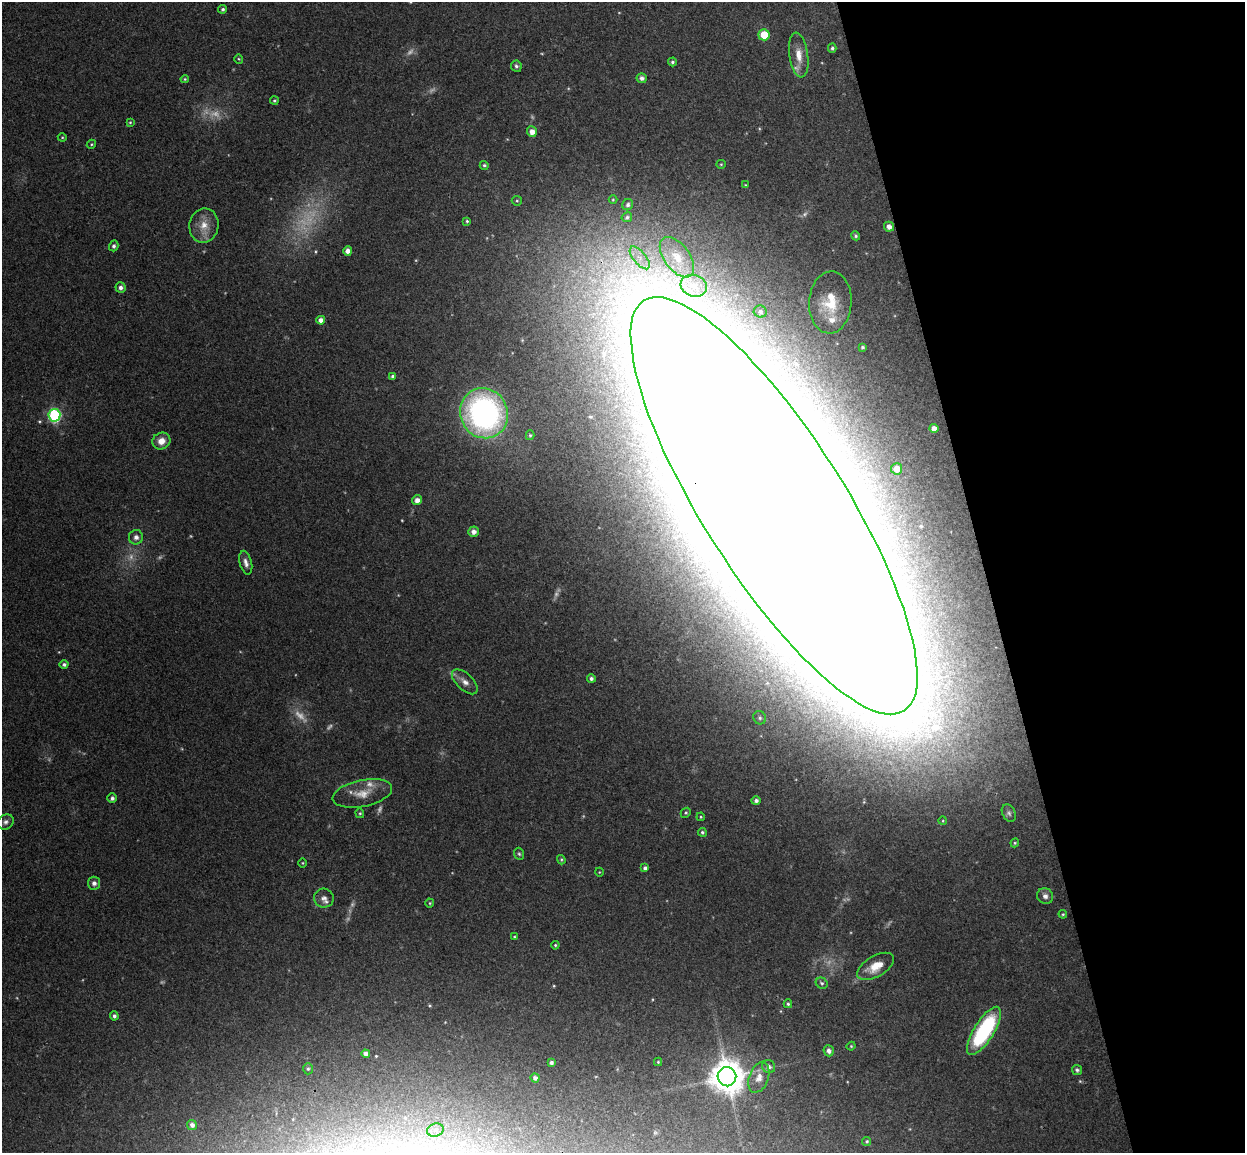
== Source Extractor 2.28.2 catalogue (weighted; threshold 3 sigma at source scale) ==
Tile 12 of 4 x 4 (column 4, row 3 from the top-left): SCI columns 3787-5029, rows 1305-2455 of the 5086 x 5028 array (HDU 1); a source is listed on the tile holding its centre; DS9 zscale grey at full resolution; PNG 1247 x 1155 px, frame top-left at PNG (2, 2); each listed source drawn as its Kron ellipse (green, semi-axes under 4 px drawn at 4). Shown black and unused: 21% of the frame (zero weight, under 3 of 4 exposures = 5% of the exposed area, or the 3 px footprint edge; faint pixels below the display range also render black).
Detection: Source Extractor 2.28.2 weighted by HDU 2 'WHT'; one run over the whole footprint, this tile lists its part. Background 0.0743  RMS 0.0078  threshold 0.035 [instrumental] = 3 sigma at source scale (4.5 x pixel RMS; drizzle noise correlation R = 1.50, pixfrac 1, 0.05/0.05 arcsec/px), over >= 5 px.
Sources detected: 116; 17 too faint to see at this stretch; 4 inside a brighter object's white glare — neither listed nor drawn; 2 inside a brighter listed object's ellipse — not listed separately; the other 93 listed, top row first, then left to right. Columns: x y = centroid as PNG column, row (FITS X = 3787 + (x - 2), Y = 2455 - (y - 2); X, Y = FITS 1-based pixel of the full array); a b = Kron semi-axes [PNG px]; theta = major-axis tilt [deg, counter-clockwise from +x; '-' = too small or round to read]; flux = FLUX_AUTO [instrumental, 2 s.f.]
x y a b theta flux
223 9 4 4 - 1.6
764 35 5 5 - 18
832 48 5 4 - 1.4
799 55 22 9 -82 11
239 59 4 4 - 0.86
672 62 4 4 - 1.6
516 66 6 5 - 1.8
642 78 5 4 - 2.9
185 79 4 4 - 0.91
274 101 4 4 - 1.2
130 122 4 4 - 0.89
532 132 5 5 - 5.2
62 137 4 4 - 0.79
91 144 5 4 - 0.91
721 164 5 4 - 0.87
484 165 5 4 - 1.4
745 185 3 3 - 0.62
613 200 4 3 - 0.66
517 201 5 4 - 1.2
628 205 6 5 - 1.6
627 217 5 4 - 1.8
467 221 4 4 - 1.2
204 225 17 14 79 12
889 227 5 5 - 4.2
856 236 5 4 - 1.3
114 246 5 4 - 2.2
348 251 5 4 - 4.3
677 257 23 12 -54 17
640 258 14 6 -50 6.5
694 286 13 10 -17 11
121 287 5 5 - 2.8
830 302 31 21 87 29
760 312 6 6 - 2.2
321 320 4 4 - 5.1
863 347 4 4 - 1.3
393 376 4 4 - 1.3
484 413 25 23 -63 220
54 415 6 6 - 110
934 429 4 4 - 6.2
530 435 5 4 - 1.1
161 441 9 8 - 7.3
897 469 5 5 - 9.4
417 500 5 4 - 4.8
774 506 243 71 -58 22000
473 532 5 5 - 4
136 537 7 7 - 3.6
246 563 12 6 -75 3.9
64 664 4 4 - 2
591 679 4 4 - 2.2
465 682 16 8 -44 5.5
760 718 7 6 - 1.9
362 793 30 13 12 14
112 798 5 4 - 2.2
756 801 4 4 - 2.3
360 813 5 4 - 1
686 813 5 4 - 1.2
1009 813 9 6 -62 2.1
701 817 4 4 - 0.84
943 821 4 3 - 0.67
6 822 8 7 - 2.9
702 832 4 4 - 1.5
1015 843 4 4 - 0.99
519 854 6 5 - 1.3
561 860 5 3 - 0.87
303 863 4 3 - 0.68
645 868 4 4 - 2.4
599 872 4 3 - 0.55
94 883 6 6 - 3
1045 896 8 7 - 3.4
324 898 10 9 - 3.5
430 903 4 4 - 0.85
1063 914 4 4 - 0.97
514 937 4 3 - 0.96
555 945 4 3 - 0.98
876 966 20 10 30 13
822 983 6 5 - 1.5
788 1004 4 3 - 1.1
114 1016 4 4 - 2.1
984 1031 28 10 58 91
851 1046 4 4 - 0.77
829 1051 6 5 - 3.4
366 1054 4 4 - 3.3
658 1062 4 4 - 0.86
551 1063 4 4 - 2.2
769 1067 7 6 - 3
308 1069 5 5 - 1.3
1077 1070 5 4 - 1.6
727 1077 9 9 - 1700
759 1077 16 9 69 7.6
535 1078 4 4 - 3
192 1125 5 5 - 3.4
435 1130 8 6 17 2.8
867 1141 4 4 - 1.2
Overlapping masked pixels (flux is a lower limit): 1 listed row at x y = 774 506